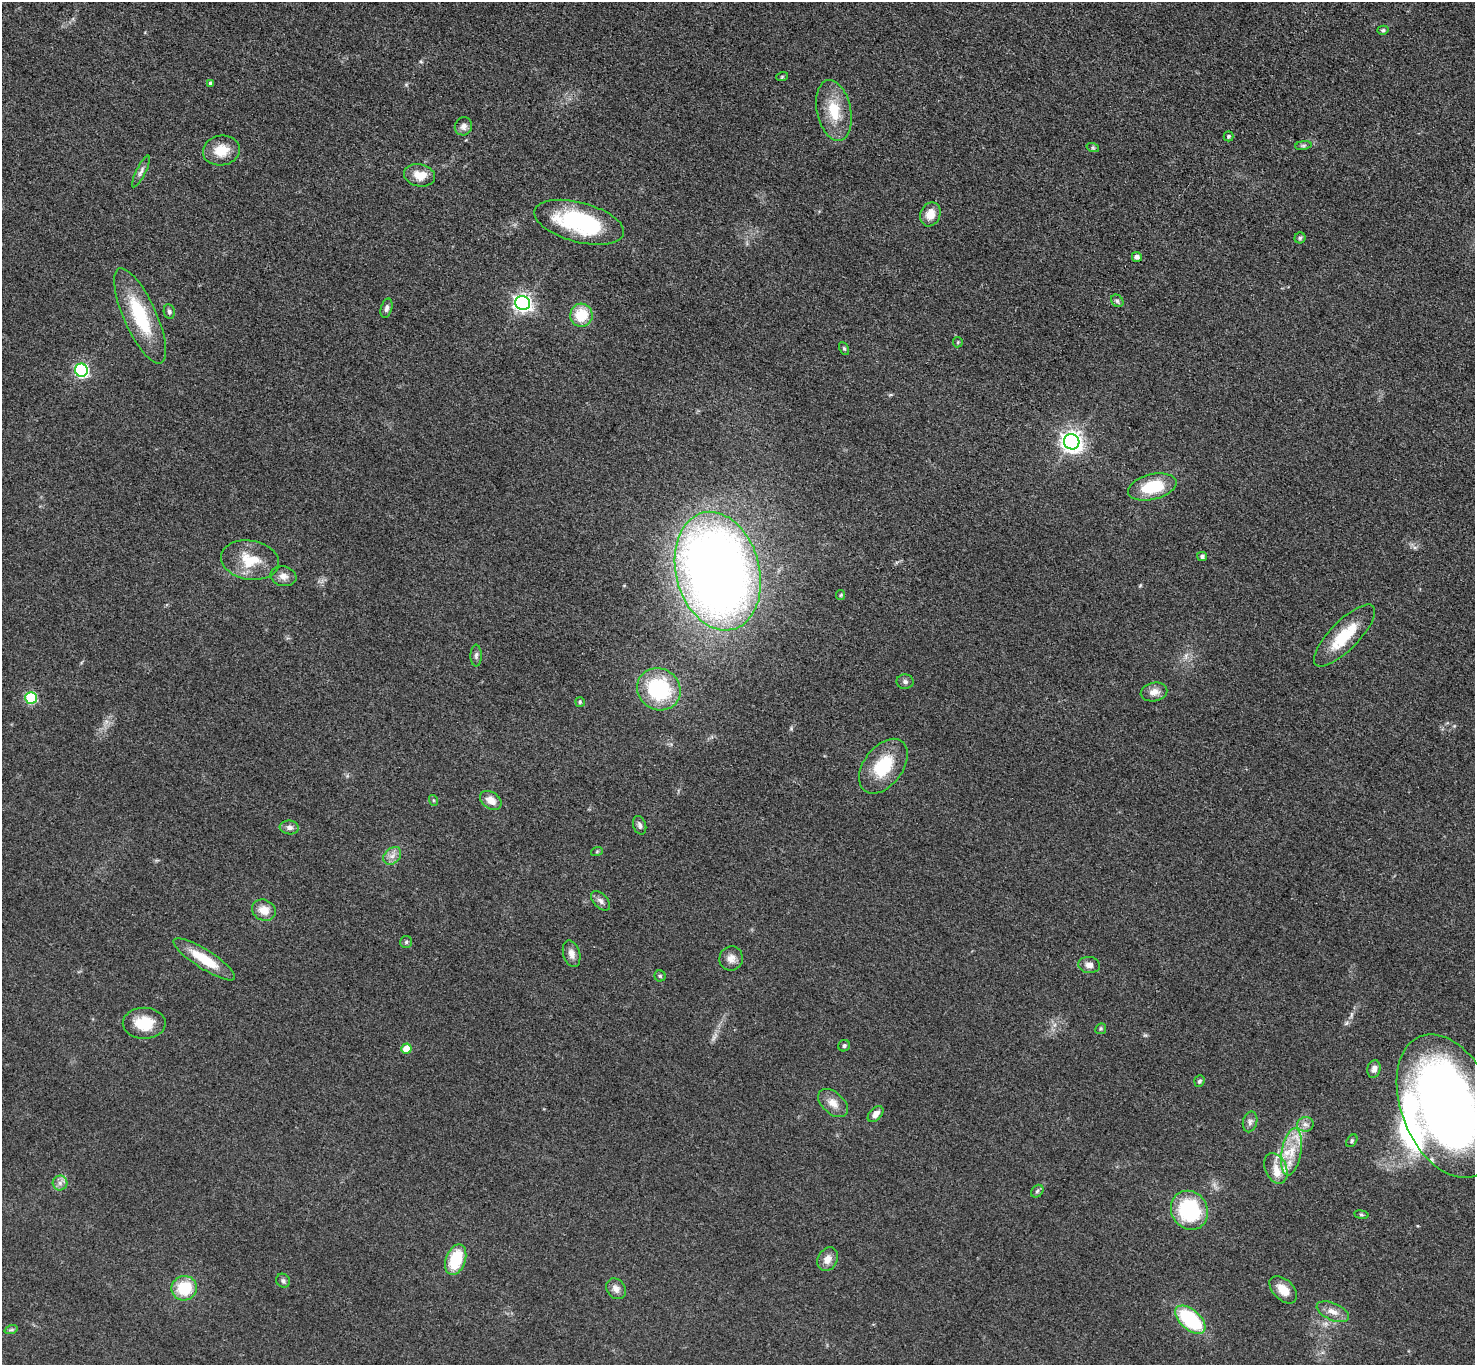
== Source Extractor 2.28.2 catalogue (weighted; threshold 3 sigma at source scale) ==
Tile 10 of 4 x 4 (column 2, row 3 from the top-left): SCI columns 1486-2958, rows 1526-2888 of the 5911 x 5916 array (HDU 1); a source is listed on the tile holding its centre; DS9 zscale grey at full resolution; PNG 1477 x 1367 px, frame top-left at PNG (2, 2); each listed source drawn as its Kron ellipse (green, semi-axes under 4 px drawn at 4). Nothing masked; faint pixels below the display range render black.
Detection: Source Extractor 2.28.2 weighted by HDU 2 'WHT'; one run over the whole footprint, this tile lists its part. Background 0.0534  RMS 0.0058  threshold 0.0261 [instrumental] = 3 sigma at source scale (4.5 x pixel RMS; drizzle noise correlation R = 1.50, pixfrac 1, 0.05/0.05 arcsec/px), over >= 5 px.
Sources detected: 84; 4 inside a brighter listed object's ellipse — not listed separately; the other 80 listed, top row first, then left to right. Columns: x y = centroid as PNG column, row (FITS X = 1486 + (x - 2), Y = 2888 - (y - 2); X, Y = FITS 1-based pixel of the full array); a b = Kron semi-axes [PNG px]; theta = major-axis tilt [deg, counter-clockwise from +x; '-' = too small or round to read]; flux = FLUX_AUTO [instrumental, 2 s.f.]
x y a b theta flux
1383 30 6 4 12 1.1
782 77 6 4 19 0.61
210 83 4 3 - 1.3
834 110 31 17 -78 18
463 126 9 8 - 2.7
1228 136 5 5 - 0.81
1303 145 8 4 8 1.1
1093 148 6 4 -18 0.88
221 150 18 15 10 12
141 172 17 4 63 2.3
420 175 16 11 -12 8
930 214 12 10 69 7
579 222 46 20 -15 60
1300 238 5 5 - 1.1
1137 257 5 4 - 1.9
1117 301 7 5 -45 1.3
523 303 7 7 - 230
386 308 10 5 74 1.8
169 311 7 5 -80 1.4
581 315 11 11 - 17
140 316 51 16 -66 37
958 342 5 5 - 0.7
844 348 7 4 -62 0.94
81 370 6 6 - 100
1072 442 8 7 - 370
1152 487 25 12 14 26
1202 557 5 4 - 1.5
250 560 29 19 -9 18
718 571 60 42 -75 650
283 576 13 10 -11 4
841 595 5 4 - 0.69
1344 636 41 14 46 23
476 656 11 5 89 1.7
905 682 8 7 - 1.8
659 689 22 20 -32 49
1154 692 13 9 11 4.7
31 698 6 6 - 43
580 702 5 5 - 0.87
883 766 31 19 53 26
433 800 5 3 - 0.67
491 800 12 8 -35 6
640 825 9 6 -71 1.8
289 827 9 7 -7 2.5
597 851 6 4 20 0.7
392 856 10 7 45 3.4
600 901 12 7 -46 2.3
264 910 12 10 -25 6.7
406 942 6 6 - 1
572 954 13 8 -74 3.6
731 958 12 11 - 4.2
204 959 36 9 -33 17
1089 965 11 8 -5 3.4
660 976 5 5 - 0.9
144 1023 21 15 0 16
1101 1029 6 5 - 0.86
844 1046 6 5 - 1.2
406 1048 5 5 - 11
1374 1069 9 6 75 3.1
1199 1081 6 5 - 1.2
833 1103 17 10 -42 6.1
1448 1106 75 46 -68 510
876 1114 9 6 46 3.7
1250 1122 10 7 76 2.3
1305 1124 8 7 - 2.5
1352 1141 7 4 54 1
1292 1152 24 10 80 13
1276 1168 16 10 -67 7.5
60 1183 7 7 - 2.5
1037 1191 7 5 46 1.3
1189 1210 20 18 -57 49
1361 1215 7 3 -8 0.8
828 1259 12 9 61 5.2
456 1260 16 10 71 24
283 1281 7 6 - 1.5
184 1288 13 12 - 22
616 1289 11 9 -52 3.5
1283 1290 16 10 -45 7.3
1333 1312 17 8 -24 5.5
1190 1320 18 10 -41 49
11 1330 7 4 18 0.93
Isophote crosses this tile's border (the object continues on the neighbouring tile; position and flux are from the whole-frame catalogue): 1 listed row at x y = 1448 1106